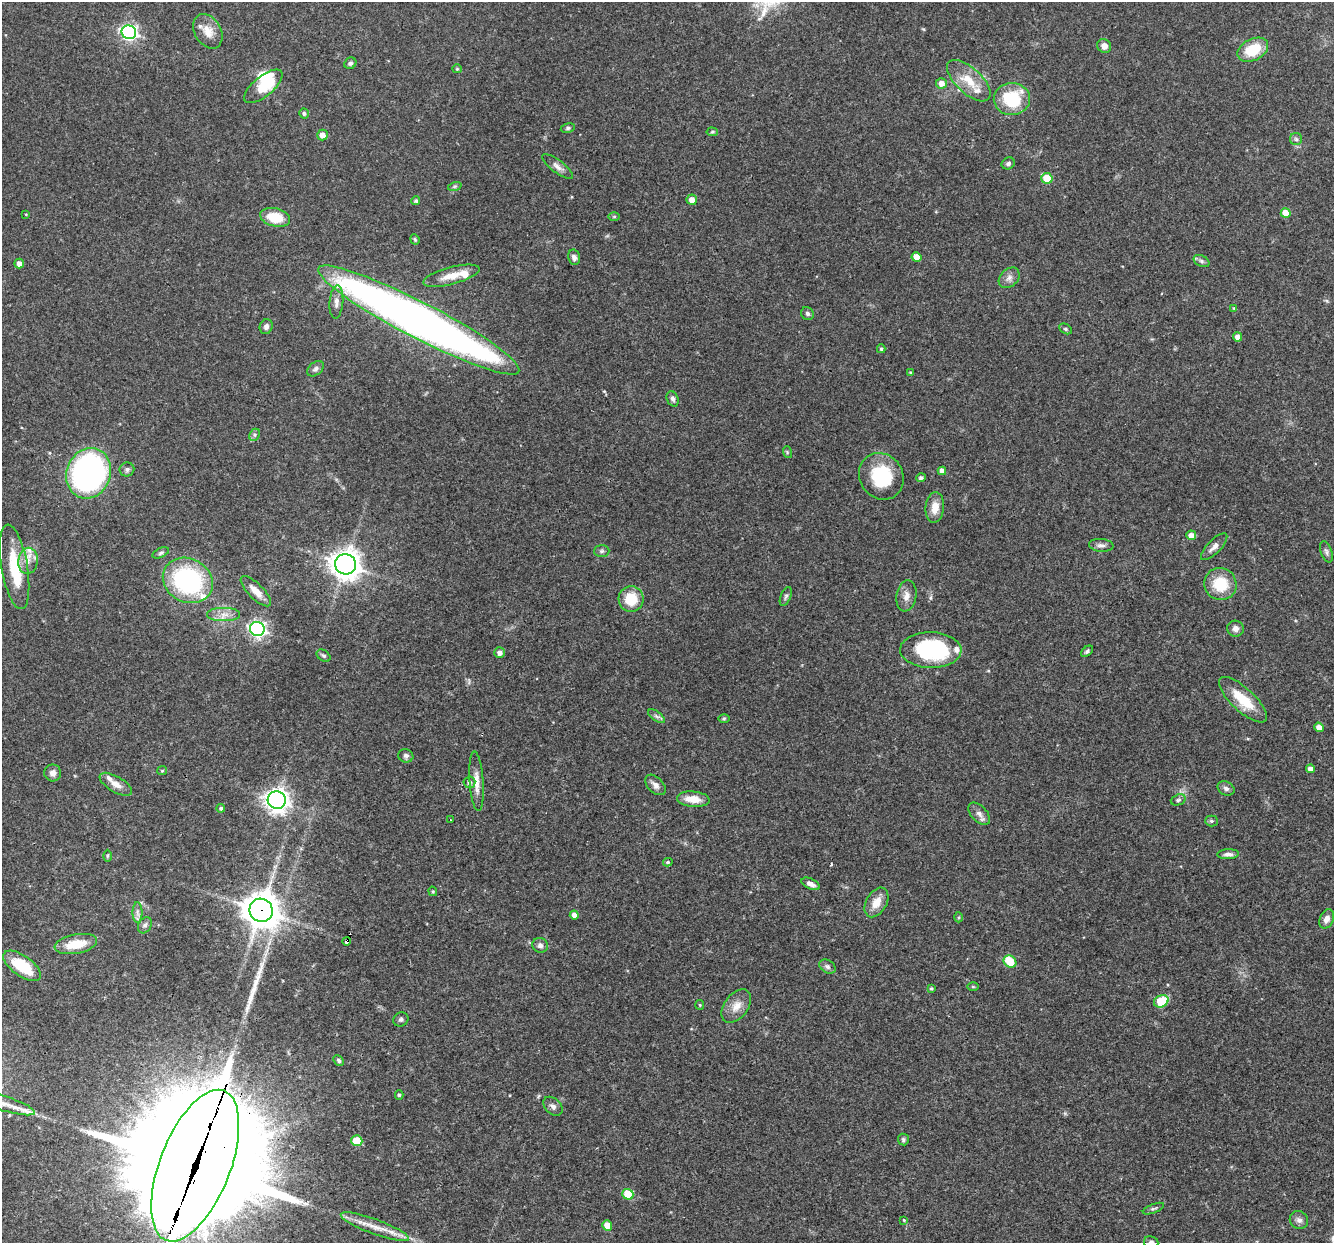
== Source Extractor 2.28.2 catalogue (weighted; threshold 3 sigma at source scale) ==
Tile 7 of 4 x 4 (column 3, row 2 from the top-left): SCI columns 2667-3998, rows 2739-3979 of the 5331 x 5348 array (HDU 1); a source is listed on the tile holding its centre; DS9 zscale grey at full resolution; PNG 1336 x 1245 px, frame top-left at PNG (2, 2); each listed source drawn as its Kron ellipse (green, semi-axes under 4 px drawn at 4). Shown black and unused: <1% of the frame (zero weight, under 3 of 4 exposures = <1% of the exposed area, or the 3 px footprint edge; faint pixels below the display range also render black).
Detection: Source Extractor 2.28.2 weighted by HDU 2 'WHT'; one run over the whole footprint, this tile lists its part. Background 0.0576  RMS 0.0032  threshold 0.0146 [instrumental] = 3 sigma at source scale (4.5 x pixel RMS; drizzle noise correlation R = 1.50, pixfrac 1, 0.05/0.05 arcsec/px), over >= 5 px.
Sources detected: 144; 1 inside a brighter object's white glare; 2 cosmic-ray / hot-pixel residue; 1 long thin detection or spike segment (spike, bleed or trail) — neither listed nor drawn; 9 inside a brighter listed object's ellipse — not listed separately; the other 131 listed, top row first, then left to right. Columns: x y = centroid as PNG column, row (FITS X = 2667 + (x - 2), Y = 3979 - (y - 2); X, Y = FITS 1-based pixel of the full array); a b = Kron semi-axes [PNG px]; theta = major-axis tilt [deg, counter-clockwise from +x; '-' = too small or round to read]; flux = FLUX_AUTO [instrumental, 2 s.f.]
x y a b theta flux
208 31 18 13 -59 4.2
129 32 7 6 - 94
1104 46 7 6 - 2.3
1253 50 16 11 27 11
350 63 6 5 - 0.75
457 69 5 4 - 0.35
969 81 27 12 -43 7.1
941 83 5 5 - 2.1
263 86 23 10 39 12
1012 99 18 16 3 17
304 113 5 5 - 0.75
568 128 7 5 10 0.6
712 132 5 4 - 0.42
322 135 5 5 - 2.3
1296 139 6 6 - 0.75
1008 163 7 5 31 0.75
557 166 19 6 -37 1.8
1047 178 5 5 - 9.4
455 186 7 4 18 0.52
692 200 5 5 - 2.5
416 201 4 4 - 0.68
1286 213 5 5 - 4.8
26 214 4 3 - 0.25
275 217 15 9 -14 8.4
614 217 5 3 - 0.35
415 239 5 4 - 0.44
574 257 8 6 -78 1.3
917 257 5 5 - 3.3
1201 261 8 5 -27 0.84
19 263 5 4 - 1.9
451 276 29 8 15 5.1
1009 278 12 8 43 1.9
336 302 16 7 85 2.2
1234 308 4 4 - 0.3
807 314 7 6 - 0.89
419 320 113 18 -27 290
266 327 7 6 - 1.2
1065 329 7 5 -27 0.59
1237 337 4 4 - 2.1
881 349 4 4 - 0.48
315 369 9 6 39 1
910 372 4 3 - 0.35
673 399 8 5 -67 1
255 435 6 5 - 0.67
787 452 6 3 -73 0.38
127 469 7 7 - 0.83
942 471 4 4 - 1.7
88 473 26 22 69 99
881 476 24 21 -55 18
921 478 5 4 - 0.78
935 507 15 9 85 3.9
1191 535 5 4 - 2.5
1101 545 12 6 -5 1.3
1214 547 17 7 45 2.1
602 551 8 6 2 0.77
1326 552 11 5 -72 0.91
161 553 9 4 25 0.7
28 561 13 9 81 3.1
345 564 10 10 - 410
14 567 43 13 -80 13
188 580 26 21 -29 44
1220 584 16 16 - 11
256 591 20 7 -45 3.6
786 596 10 5 68 0.85
906 596 15 10 80 2.5
631 599 13 12 - 8.7
223 614 16 6 0 2.6
257 629 7 7 - 110
1236 629 8 8 - 1.6
931 650 30 18 -1 33
1087 651 7 4 40 0.68
500 653 5 5 - 1.7
324 656 7 5 -37 0.69
1243 700 31 11 -43 10
656 716 10 4 -35 0.91
724 719 6 4 1 0.42
1319 727 5 4 - 2.1
406 756 7 6 - 0.88
1310 769 4 4 - 1.6
162 771 5 4 - 0.41
53 773 8 8 - 1.7
476 781 30 7 -86 3.7
469 782 6 6 - 0.96
116 784 18 7 -30 2.7
655 785 12 7 -45 2
1226 788 9 6 -27 1.1
693 799 16 7 -5 4.7
277 800 9 8 - 240
1178 800 7 5 20 0.73
221 808 4 4 - 0.66
979 814 13 7 -46 1.8
451 820 3 2 - 0.22
1211 821 6 5 - 0.61
1228 854 11 5 3 1.4
107 856 6 4 90 0.47
668 862 5 4 - 0.46
811 884 10 5 -26 1.7
433 891 5 4 - 0.39
876 902 16 10 60 4.1
261 910 12 11 - 680
137 912 10 5 -89 1.2
574 915 4 4 - 1.6
959 917 5 3 - 0.35
1327 919 10 7 65 2
145 925 9 6 61 0.91
347 941 4 3 - 3.7
76 944 21 9 11 7.9
540 945 8 7 - 1.3
1010 961 7 5 -39 7.9
22 966 22 10 -35 11
827 966 9 6 -32 1.1
973 987 5 3 - 0.36
931 988 3 3 - 0.46
1161 1001 7 6 - 12
700 1005 5 4 - 0.38
736 1006 19 11 52 4
401 1019 8 7 - 0.94
339 1061 6 4 -47 0.62
399 1095 4 4 - 0.51
4 1103 32 7 -17 5.9
553 1106 11 7 -44 1.4
903 1139 6 5 - 0.59
357 1141 5 5 - 8.3
195 1166 80 35 69 18000
628 1194 5 5 - 11
1153 1209 11 4 21 0.74
904 1220 4 3 - 0.31
1299 1220 9 8 - 1.4
607 1225 5 5 - 3.7
375 1227 36 7 -20 5.6
1151 1242 7 6 - 0.81
Overlapping masked pixels (flux is a lower limit): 3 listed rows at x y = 261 910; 347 941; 195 1166
Isophote crosses this tile's border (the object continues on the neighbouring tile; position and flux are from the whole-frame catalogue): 3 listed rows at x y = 4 1103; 195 1166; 1151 1242